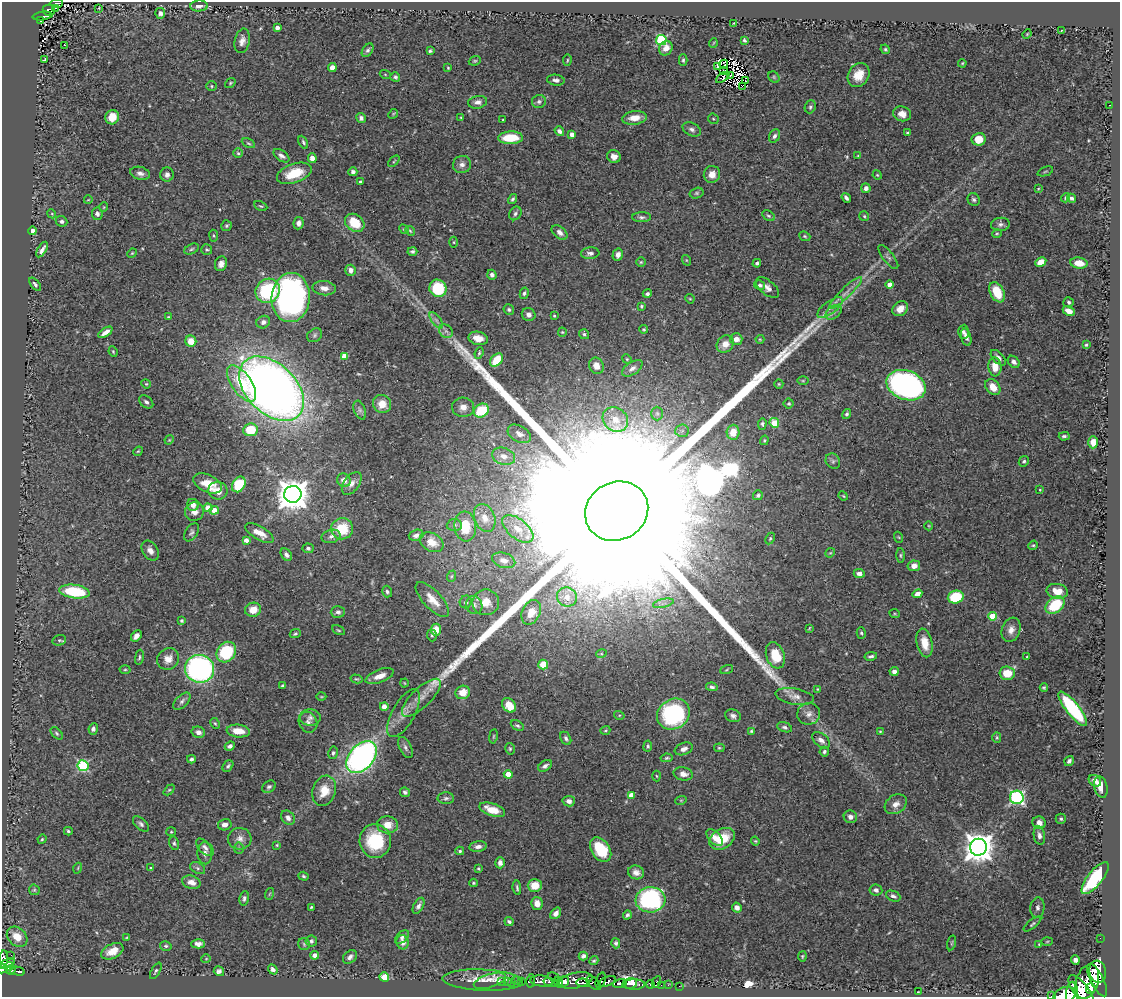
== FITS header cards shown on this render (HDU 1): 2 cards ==
NAXIS1  =                 1118
NAXIS2  =                  995

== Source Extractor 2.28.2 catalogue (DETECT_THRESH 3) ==
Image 1118 x 995 px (HDU 1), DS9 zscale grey, 1 PNG px = 1 image px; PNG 1122 x 999 px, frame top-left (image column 1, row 995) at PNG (2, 2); each listed source drawn as its Kron ellipse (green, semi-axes under 4 px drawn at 4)
Background 0.727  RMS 0.029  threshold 0.0874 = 3 sigma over >= 5 px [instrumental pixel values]
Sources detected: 473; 5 with non-positive FLUX_AUTO (blend fragments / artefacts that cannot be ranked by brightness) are neither listed nor drawn; the other 468 listed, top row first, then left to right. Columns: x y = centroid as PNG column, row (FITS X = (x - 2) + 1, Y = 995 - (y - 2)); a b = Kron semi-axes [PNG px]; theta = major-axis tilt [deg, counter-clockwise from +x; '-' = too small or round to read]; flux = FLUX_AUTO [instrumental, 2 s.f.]
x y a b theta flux
56 3 6 3 1 42
199 6 9 5 4 10
55 8 2 2 - 2.1
99 8 3 2 - 1.5
49 10 6 5 - 31
160 13 5 5 - 7.9
43 16 10 3 7 46
40 21 3 2 - 5.9
734 23 3 2 - 1.6
277 28 4 3 - 9.5
1061 30 2 2 - 1.4
1027 34 5 3 - 1.7
661 40 5 5 - 190
744 40 4 3 - 3
242 41 12 7 78 11
713 43 5 3 - 1.5
64 45 3 2 - 14
666 48 7 6 - 16
885 49 5 4 - 2.6
368 50 7 5 56 4.5
430 51 3 3 - 3.2
44 60 3 3 - 2.2
567 60 5 3 - 2
683 60 6 4 90 3.6
475 61 6 4 20 2.7
962 63 4 3 - 1.9
724 64 5 2 - 0.5
717 66 3 2 - 4
332 67 4 4 - 23
448 68 2 2 - 1.6
724 70 4 2 - 1.5
385 74 6 3 -20 1.9
731 75 4 2 - 1.1
859 75 12 10 57 29
395 77 5 4 - 4.2
723 77 8 2 35 3.2
774 77 6 5 - 3.4
556 80 9 5 -8 5.8
746 81 3 2 - 3.5
230 83 6 4 38 2.5
212 86 5 5 - 2.8
743 86 4 2 - 0.86
539 101 7 6 - 4.7
478 102 9 6 9 8.6
1110 105 2 2 - 1
810 107 7 5 67 4.2
393 114 5 4 - 2
902 114 9 7 -17 15
112 117 7 6 - 24
461 117 4 3 - 2
361 118 5 4 - 5.9
634 118 12 6 7 23
713 119 6 5 - 2.7
503 120 3 2 - 1.8
692 129 10 6 -28 7.1
559 131 5 4 - 6.8
907 133 3 2 - 2
572 134 4 4 - 13
774 136 7 5 63 6
510 138 12 6 1 61
979 139 7 6 - 30
303 142 7 4 -63 3.9
248 143 7 4 -27 2.8
238 153 5 5 - 2.9
281 156 9 5 -35 7.2
858 156 4 3 - 1.7
614 157 7 6 - 13
312 158 5 4 - 11
394 161 7 3 46 2.3
462 165 9 8 - 8.6
1045 171 8 2 21 2.3
353 172 4 4 - 6
140 173 10 6 -15 8.7
294 173 18 9 19 51
712 174 8 8 - 18
167 175 7 6 - 8.8
877 175 5 4 - 2.1
360 182 3 3 - 3
866 188 5 4 - 7.5
1038 189 4 3 - 1.7
697 193 7 5 15 3.4
846 198 5 3 - 5.4
1065 198 5 4 - 2.7
1071 198 5 4 - 4.8
512 199 5 4 - 3.8
974 199 6 6 - 4.7
88 200 4 2 - 1.3
261 206 7 4 -25 2.7
104 207 5 3 - 1.6
515 213 7 5 57 5.1
52 214 4 3 - 1.7
97 214 6 5 - 5.9
768 216 7 4 -30 3.5
864 216 5 5 - 2.7
642 217 9 5 2 5.3
62 221 6 5 - 4.7
299 223 6 5 - 8.9
355 223 10 8 -37 49
1000 224 9 6 6 6.8
226 226 5 5 - 3.1
404 229 5 4 - 2.3
33 231 4 4 - 6.6
410 231 5 4 - 2.4
560 232 9 6 -40 9.2
997 233 5 3 - 2
214 236 6 4 -82 2.6
805 236 6 4 -22 2.8
454 242 5 3 - 1.9
191 249 8 5 27 3.9
207 249 5 5 - 3.2
42 250 9 3 59 7.3
412 251 5 3 - 3.9
132 253 5 4 - 2.2
590 253 9 6 5 7.5
618 255 6 5 - 11
888 257 15 5 -52 6.1
686 260 5 3 - 2
641 262 5 5 - 2.5
1041 262 6 4 29 24
757 263 4 3 - 3.9
1079 263 9 5 -9 26
221 264 7 6 - 12
350 270 5 5 - 11
492 275 5 4 - 7.2
35 284 8 4 -51 4.2
890 284 4 4 - 17
760 285 6 5 - 5.8
324 288 11 7 -6 13
438 288 9 8 - 100
767 288 14 7 -39 12
268 291 12 11 - 160
997 292 11 7 -64 53
524 293 6 4 78 4.2
845 293 22 5 44 15
647 294 4 4 - 4.9
291 297 25 19 86 720
690 299 5 3 - 1.9
1069 302 5 5 - 3.7
641 306 4 4 - 2.4
830 307 15 6 37 13
509 309 5 5 - 4
900 309 8 6 39 15
1069 311 6 4 -29 16
834 312 9 6 38 7.4
529 315 7 6 - 9.7
554 316 3 2 - 1.9
168 317 4 3 - 1.9
436 320 9 4 -55 6.9
263 322 7 6 - 9.2
644 329 4 3 - 2.3
446 331 7 6 - 6.9
105 332 8 4 34 12
562 332 4 4 - 2.1
963 332 7 5 86 5.4
584 334 5 5 - 3.4
315 335 8 6 36 4.4
966 337 9 5 -75 8
478 338 10 6 -13 19
736 339 6 5 - 17
760 339 4 4 - 1.9
191 341 5 5 - 29
725 344 9 8 - 21
1086 345 3 3 - 2.7
113 351 5 3 - 2.2
479 353 6 4 70 2.9
344 356 4 4 - 28
998 358 9 5 -47 8.5
627 359 5 4 - 2.3
497 360 7 5 51 57
1014 362 7 5 -45 8
596 366 8 7 - 16
995 367 9 6 -84 25
632 368 12 6 34 8.5
803 381 5 3 - 2.1
242 383 21 10 -55 72
146 384 5 4 - 2.2
779 384 5 4 - 2.4
906 385 20 14 -21 560
993 387 9 6 -50 23
272 389 38 24 -45 2000
146 402 8 5 -40 5.9
789 403 5 5 - 3.2
382 404 9 9 - 22
463 407 11 9 -4 14
360 410 10 5 -69 5.6
481 411 8 6 33 70
657 413 7 6 - 4.9
847 414 5 4 - 4.1
615 420 13 11 -38 25
774 423 5 4 - 65
762 424 6 4 86 3.3
250 430 7 6 - 57
682 431 7 6 - 6.4
733 432 7 6 - 31
519 434 12 8 -30 12
1064 436 5 3 - 3.7
169 440 5 4 - 2
764 440 5 4 - 2
1093 442 6 5 - 16
138 451 5 4 - 2.3
504 456 12 8 -19 16
833 461 8 7 - 5.5
1024 461 5 4 - 3.3
344 480 7 6 - 11
207 483 15 8 -24 38
352 483 13 7 54 11
239 484 8 6 58 82
1040 490 3 3 - 1.6
218 491 10 9 - 17
293 494 8 8 - 3600
758 495 5 4 - 4.5
843 496 5 4 - 2
193 505 6 6 - 12
208 508 4 4 - 35
214 510 5 4 - 25
617 511 32 29 28 590000
194 512 9 9 - 14
485 518 14 10 -68 19
454 525 7 6 - 5.3
465 526 15 11 -84 51
929 526 4 3 - 1.6
342 529 11 10 - 61
518 529 18 9 -39 28
192 532 10 6 56 5.6
259 533 16 6 -30 23
416 535 7 5 18 8
331 536 9 6 15 8.5
898 537 5 3 - 2.1
770 539 6 4 63 2.7
246 540 4 4 - 11
432 542 12 9 -30 27
1033 545 5 4 - 2.7
308 548 5 5 - 4.9
150 551 11 7 -56 11
830 553 5 4 - 2.3
286 555 7 5 -51 7.2
900 555 7 4 -90 2.9
504 560 12 7 -17 11
914 566 6 5 - 12
859 573 5 4 - 8.2
452 576 6 4 70 2.6
74 591 15 6 -7 110
1057 591 10 7 -11 27
387 592 6 5 - 4.2
917 594 5 4 - 10
567 597 10 9 - 19
956 597 8 6 15 83
432 600 22 9 -47 25
466 602 6 6 - 4.7
486 602 13 12 - 30
663 603 10 4 13 7.7
474 605 9 8 - 8.7
1055 605 10 7 37 89
253 610 8 7 - 26
338 612 7 5 3 6.2
531 612 13 9 65 25
895 614 5 3 - 1.9
993 616 4 4 - 55
182 621 3 3 - 3.2
809 628 4 3 - 1.8
338 630 7 4 -26 2.4
436 630 6 5 - 33
1011 630 12 9 71 14
861 633 6 4 -74 3.6
295 634 6 4 26 3.3
432 635 6 5 - 3
136 636 6 4 48 10
59 640 7 5 17 3.8
925 643 14 7 -78 27
226 652 11 9 52 110
601 654 5 3 - 2
775 655 13 9 -71 50
871 656 6 3 10 4
139 657 7 4 78 3.3
1027 657 3 2 - 1.8
168 659 11 10 - 17
543 665 5 5 - 50
200 669 14 14 - 450
125 670 5 3 - 2.2
727 670 7 3 19 2.2
894 671 4 4 - 8.4
1007 673 7 6 - 41
380 676 15 6 21 19
357 679 6 4 -14 2.8
404 683 4 3 - 1.5
283 685 4 3 - 3.1
712 687 6 4 -8 4.2
1044 687 4 3 - 3.1
818 689 4 4 - 1.8
463 692 7 6 - 28
795 696 19 8 -9 15
321 697 5 3 - 1.7
421 698 25 9 44 24
182 701 11 6 46 6.3
509 705 8 6 -46 36
384 707 4 4 - 21
1073 709 21 6 -52 210
404 713 27 11 61 26
673 714 17 14 33 280
809 714 11 11 - 14
619 715 5 3 - 2.1
733 716 8 6 -21 7.1
310 718 10 8 -4 9
308 722 11 9 -63 8.9
215 723 6 4 -60 2.6
517 726 7 4 -29 3.9
785 727 8 4 -17 5
93 729 5 4 - 7
605 730 5 3 - 2.1
238 731 11 6 -6 26
751 731 4 4 - 2.6
198 732 7 5 -14 9.8
880 732 3 3 - 1.8
57 733 7 4 -46 3.4
493 736 7 3 81 2.5
997 737 5 4 - 2.8
566 738 7 5 -62 5.1
821 740 10 6 -40 9.4
230 746 5 4 - 6.4
648 746 5 4 - 3.2
405 747 11 5 -63 6.7
719 748 5 4 - 2.4
510 749 6 4 -76 3.2
684 749 9 6 21 10
824 752 5 4 - 3.8
333 753 6 5 - 3.9
362 757 18 12 49 660
667 758 6 4 9 2.9
191 759 4 3 - 5.6
1069 761 5 4 - 6.2
83 766 5 5 - 200
228 766 6 4 51 3.7
545 766 8 5 32 6.2
508 774 4 4 - 28
683 774 9 6 -12 13
656 776 5 3 - 2.1
1095 781 7 5 -36 12
269 787 7 5 32 5
1101 787 11 6 -76 19
169 790 6 4 44 2.7
324 791 15 11 71 35
405 792 5 4 - 4.5
631 795 4 4 - 17
1017 797 7 6 - 340
446 798 8 6 0 5.4
681 800 6 3 18 2
569 801 6 5 - 8.5
896 804 12 9 33 13
492 810 13 6 -19 35
850 817 6 6 - 8.1
288 818 8 6 -50 9.1
1061 819 5 5 - 3.5
1039 823 7 6 - 14
141 824 10 5 -43 5.7
225 825 7 5 13 11
388 825 10 8 -3 26
68 831 4 3 - 3.2
171 832 5 4 - 2.1
1039 835 9 5 -80 7.8
714 837 10 6 -48 14
42 839 5 4 - 2.3
240 839 12 10 3 14
722 839 13 9 31 49
375 841 17 15 -84 110
755 841 4 4 - 2.2
174 843 7 4 -80 3.7
277 845 3 3 - 2
478 846 8 5 8 8.4
205 847 11 6 -44 7.5
978 847 8 8 - 3100
239 848 5 5 - 2.9
601 850 13 9 -56 77
460 851 4 3 - 3
205 853 11 7 -88 10
500 863 5 4 - 8.2
78 868 5 3 - 1.9
151 868 3 3 - 2.3
198 868 8 5 -28 4.5
478 868 4 3 - 2.4
636 872 8 7 - 10
303 876 5 4 - 3.1
1095 878 20 7 52 180
191 882 9 6 -16 14
473 883 4 3 - 2.3
535 885 7 6 - 30
517 888 7 3 -81 3.6
34 890 5 5 - 2.8
876 890 6 6 - 7
269 894 6 3 70 2
893 896 7 5 -24 5.7
244 898 7 4 80 4.4
650 900 15 12 6 280
537 903 6 5 - 16
419 906 9 5 61 7
311 907 3 2 - 2.1
737 908 5 4 - 8.3
1037 908 10 7 85 7.1
556 913 6 4 51 8.8
627 915 5 4 - 4
509 922 4 3 - 4.2
1032 924 11 4 38 3.8
17 937 11 9 -41 27
127 937 4 2 - 2.2
402 937 8 5 41 5.4
1100 938 2 2 - 5.1
311 941 5 5 - 4.6
1047 941 6 4 3 2.2
402 942 7 6 - 9.7
616 943 5 4 - 3.9
952 943 7 3 76 2
198 944 7 4 -1 8.9
304 944 6 6 - 3.1
1039 944 4 3 - 1.6
166 946 6 4 -13 3.4
112 951 12 7 26 23
11 955 2 2 - 9.9
315 955 4 4 - 11
583 956 4 4 - 6.4
802 956 5 3 - 1.9
350 957 8 5 42 6.4
4 959 8 4 86 58
206 959 5 3 - 1.4
1075 960 4 4 - 11
594 961 5 4 - 2.7
7 964 9 4 26 280
9 966 5 2 - 53
3 969 6 4 26 200
273 969 5 4 - 8.9
11 970 5 4 - 140
17 971 7 4 -13 69
156 971 9 3 60 3.3
219 971 5 5 - 6.2
1098 972 11 8 -81 1600
384 977 5 4 - 70
554 977 6 4 -28 110
483 980 40 10 -3 28
517 980 2 2 - 9
576 980 17 7 12 1100
601 980 8 4 71 370
1097 980 18 6 -63 1500
490 981 16 6 18 23
502 981 3 2 - 8.1
531 981 7 3 80 88
542 981 11 5 -5 700
607 981 9 4 25 280
1087 981 17 11 72 2400
507 982 2 2 - 14
512 982 2 2 - 12
521 982 4 3 - 100
558 982 5 4 - 670
563 982 6 5 - 1000
656 982 6 3 63 55
550 983 7 3 -15 130
583 983 7 3 -6 280
594 983 8 5 -41 350
620 983 7 4 13 590
630 983 7 5 12 570
634 984 11 5 0 470
650 984 4 3 - 35
661 985 2 2 - 9.2
668 985 3 2 - 6.7
679 986 2 2 - 2.7
1091 989 5 5 - 560
1081 991 19 7 -54 2700
918 992 3 2 - 1.1
1072 994 12 6 89 1700
1052 995 3 2 - 69
1065 995 11 7 16 1800
At the frame edge (FLAGS 8, measured only in part): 5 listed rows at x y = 56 3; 3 969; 1072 994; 1052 995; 1065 995
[5 non-positive-flux detections neither listed nor drawn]